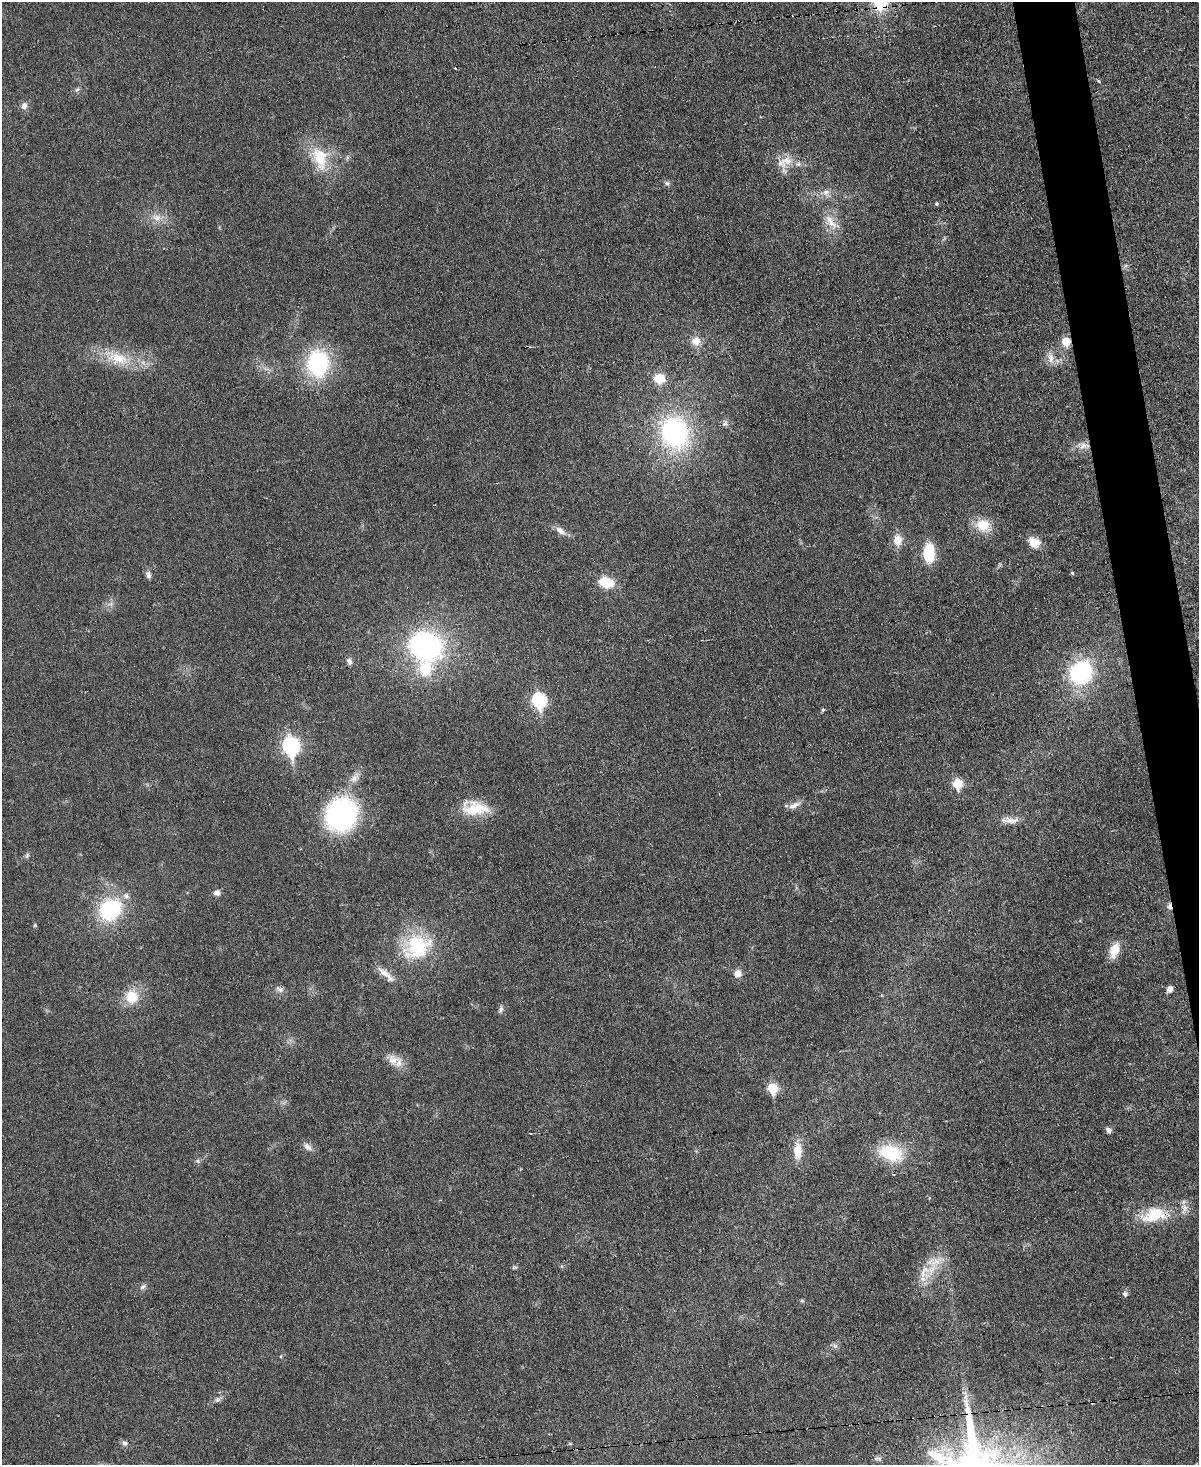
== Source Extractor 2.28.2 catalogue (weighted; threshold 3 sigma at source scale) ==
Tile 6 of 4 x 3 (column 2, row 2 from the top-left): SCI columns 1199-2395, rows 1710-3172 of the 4790 x 4768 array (HDU 1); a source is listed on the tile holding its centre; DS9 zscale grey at full resolution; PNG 1201 x 1467 px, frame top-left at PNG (2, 2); no overlay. Shown black and unused: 3% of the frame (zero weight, under 3 of 6 exposures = <1% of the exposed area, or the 3 px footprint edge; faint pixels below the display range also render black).
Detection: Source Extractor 2.28.2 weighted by HDU 2 'WHT'; one run over the whole footprint, this tile lists its part. Background 0.0345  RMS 0.0041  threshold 0.0169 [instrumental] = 3 sigma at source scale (4.09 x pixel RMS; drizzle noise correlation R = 1.36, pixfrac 0.8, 0.05/0.05 arcsec/px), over >= 5 px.
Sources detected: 82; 1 inside a brighter object's white glare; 2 cosmic-ray / hot-pixel residue — not listed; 4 inside a brighter listed object's ellipse — not listed separately; the other 75 listed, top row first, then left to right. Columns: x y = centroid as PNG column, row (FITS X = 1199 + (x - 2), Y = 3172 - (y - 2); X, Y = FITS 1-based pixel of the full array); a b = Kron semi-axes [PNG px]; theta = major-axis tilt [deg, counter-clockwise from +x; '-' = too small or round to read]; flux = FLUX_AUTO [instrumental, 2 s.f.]
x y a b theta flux
880 3 16 15 - 13
455 69 4 2 - 0.66
77 90 8 5 52 0.91
24 106 9 8 - 2.1
320 158 36 20 -74 16
786 161 20 15 37 6.3
667 183 7 6 - 0.92
826 192 10 9 - 2.4
937 204 4 4 - 0.64
157 218 14 10 -25 3.9
830 222 26 9 -59 5.7
696 341 11 10 - 4.1
1066 341 6 5 - 11
118 358 34 18 -13 14
1050 358 17 9 -77 3.5
318 363 24 20 85 44
659 378 12 11 - 6.6
725 423 9 8 - 1.3
674 432 34 28 -71 62
1084 445 17 9 10 3.7
983 525 21 17 -19 8
560 531 16 7 -40 2.8
898 540 14 10 -88 4.9
1034 542 15 12 -31 4.8
929 553 17 10 -88 14
1072 573 3 3 - 0.64
148 575 10 6 -82 1.6
606 582 14 9 -16 11
110 604 7 6 - 1.2
428 646 24 21 -48 70
349 661 9 7 -56 1.4
425 669 40 23 -87 21
1081 672 24 21 55 40
539 700 8 7 - 54
823 710 5 4 - 0.59
291 746 9 7 -81 95
355 778 17 9 51 3.2
958 783 6 6 - 16
794 805 16 7 27 2.6
475 808 36 17 -5 12
341 815 25 22 60 88
1010 820 27 8 -2 3.8
27 855 8 5 64 0.83
217 893 8 6 -9 1.9
1170 906 8 5 -88 1.5
110 909 21 18 42 35
35 925 5 4 - 0.54
417 947 40 31 27 28
1114 950 20 10 73 5.4
384 973 24 9 -38 4.2
738 973 10 9 - 2.6
280 989 12 8 -23 1.7
1170 989 5 5 - 2.9
131 997 15 14 - 9.7
501 1009 10 5 66 1
393 1060 17 15 -25 4.7
773 1088 6 6 - 19
1109 1130 6 6 - 1.4
307 1147 14 8 -38 2
798 1151 21 11 88 6
891 1153 30 19 -19 18
198 1161 8 6 -22 0.83
893 1174 3 2 - 0.52
1154 1215 32 19 13 15
515 1268 8 4 9 0.56
924 1272 25 15 75 8.1
143 1287 9 5 37 1.2
1125 1294 6 5 - 1.3
802 1301 5 5 - 0.52
835 1346 7 7 - 1.1
281 1356 5 3 - 0.37
217 1400 8 7 - 1.2
967 1407 34 8 -80 6.4
125 1443 7 7 - 1.3
877 1458 12 5 -1 1
Overlapping masked pixels (flux is a lower limit): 4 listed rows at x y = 880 3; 1066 341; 1084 445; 1170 906
Isophote crosses this tile's border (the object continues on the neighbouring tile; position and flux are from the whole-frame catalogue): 1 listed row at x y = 880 3